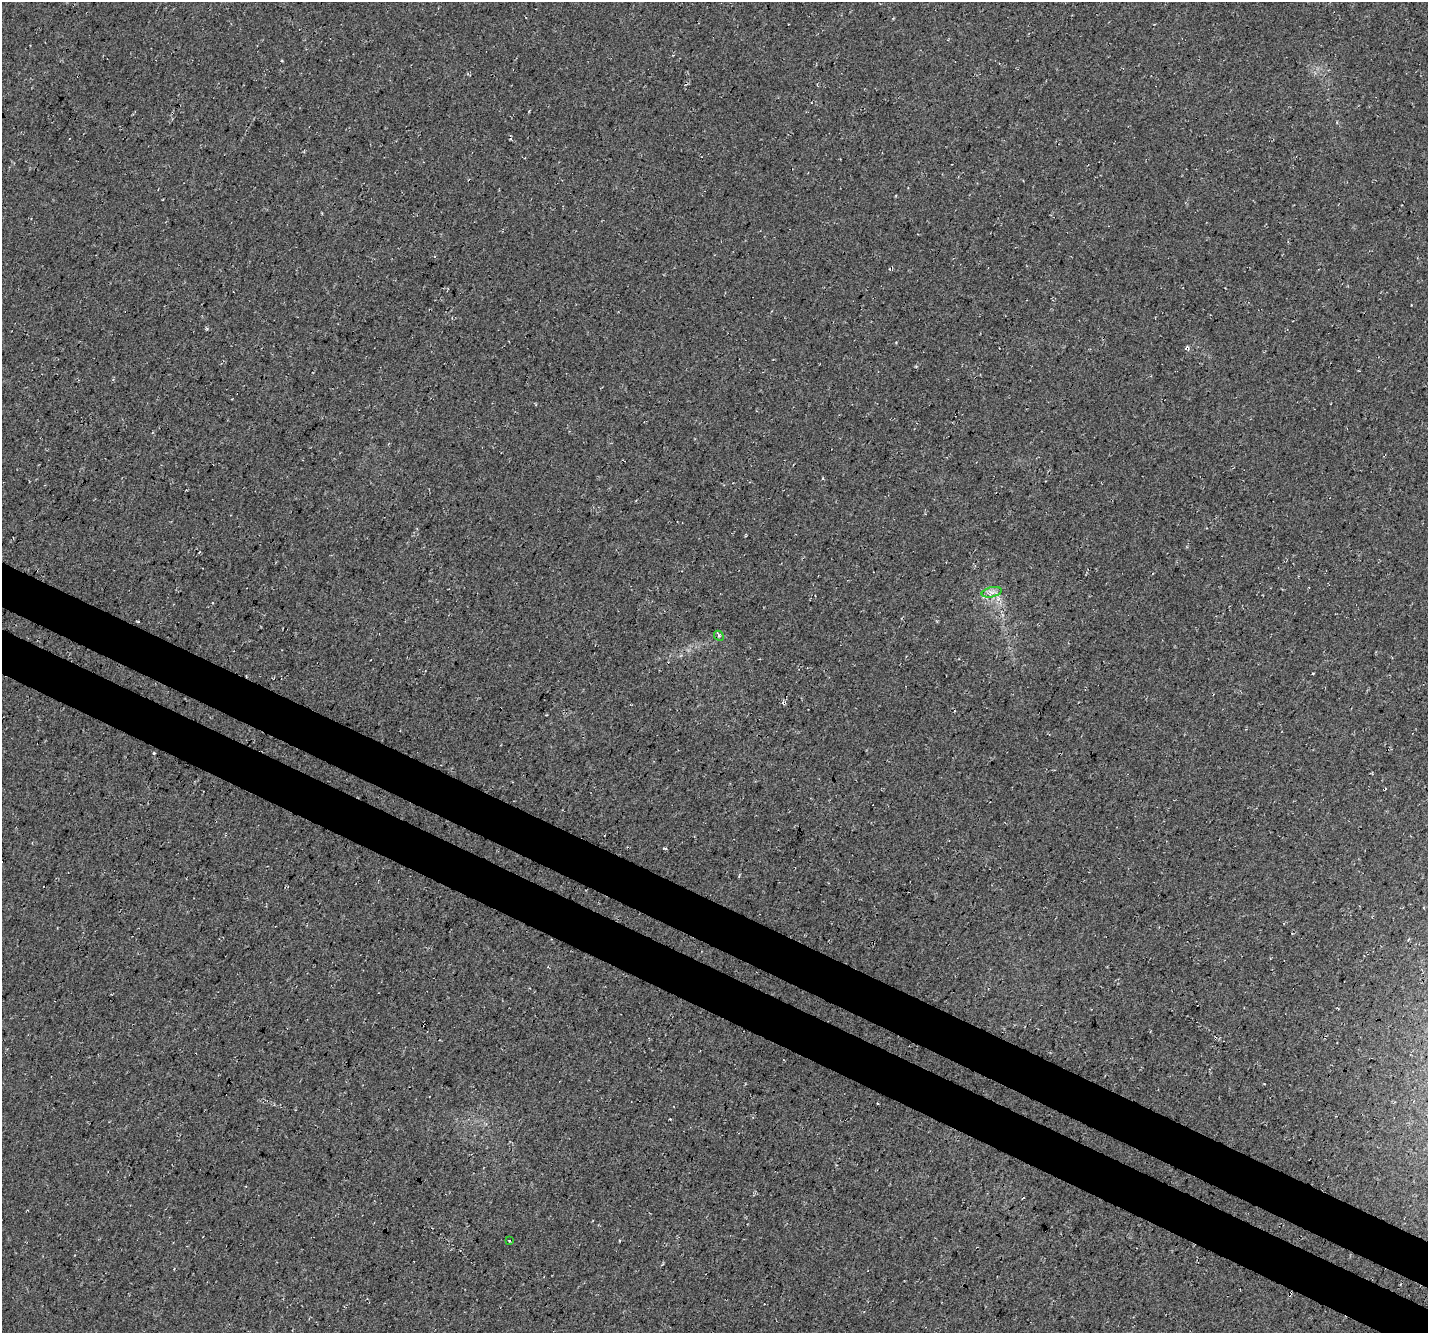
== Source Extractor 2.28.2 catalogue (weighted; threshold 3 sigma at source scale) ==
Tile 6 of 4 x 4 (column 2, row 2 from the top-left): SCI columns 1456-2881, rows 2914-4244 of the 5769 x 5892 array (HDU 1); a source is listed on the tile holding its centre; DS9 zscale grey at full resolution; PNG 1430 x 1335 px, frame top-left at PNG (2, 2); each listed source drawn as its Kron ellipse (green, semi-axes under 4 px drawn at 4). Shown black and unused: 7% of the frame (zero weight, under 3 of 4 exposures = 5% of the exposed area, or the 3 px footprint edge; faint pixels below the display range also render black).
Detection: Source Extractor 2.28.2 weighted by HDU 2 'WHT'; one run over the whole footprint, this tile lists its part. Background 0.0391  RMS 0.0096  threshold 0.0434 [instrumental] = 3 sigma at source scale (4.5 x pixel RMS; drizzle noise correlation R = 1.50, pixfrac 1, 0.0396/0.0396 arcsec/px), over >= 5 px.
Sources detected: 5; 2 cosmic-ray / hot-pixel residue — neither listed nor drawn; the other 3 listed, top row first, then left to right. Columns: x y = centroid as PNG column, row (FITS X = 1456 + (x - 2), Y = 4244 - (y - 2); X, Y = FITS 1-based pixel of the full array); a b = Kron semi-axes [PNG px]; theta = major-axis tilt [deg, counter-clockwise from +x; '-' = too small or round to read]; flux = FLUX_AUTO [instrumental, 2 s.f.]
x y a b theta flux
992 592 10 5 11 4.3
719 636 5 4 - 1.9
509 1241 3 2 - 0.79